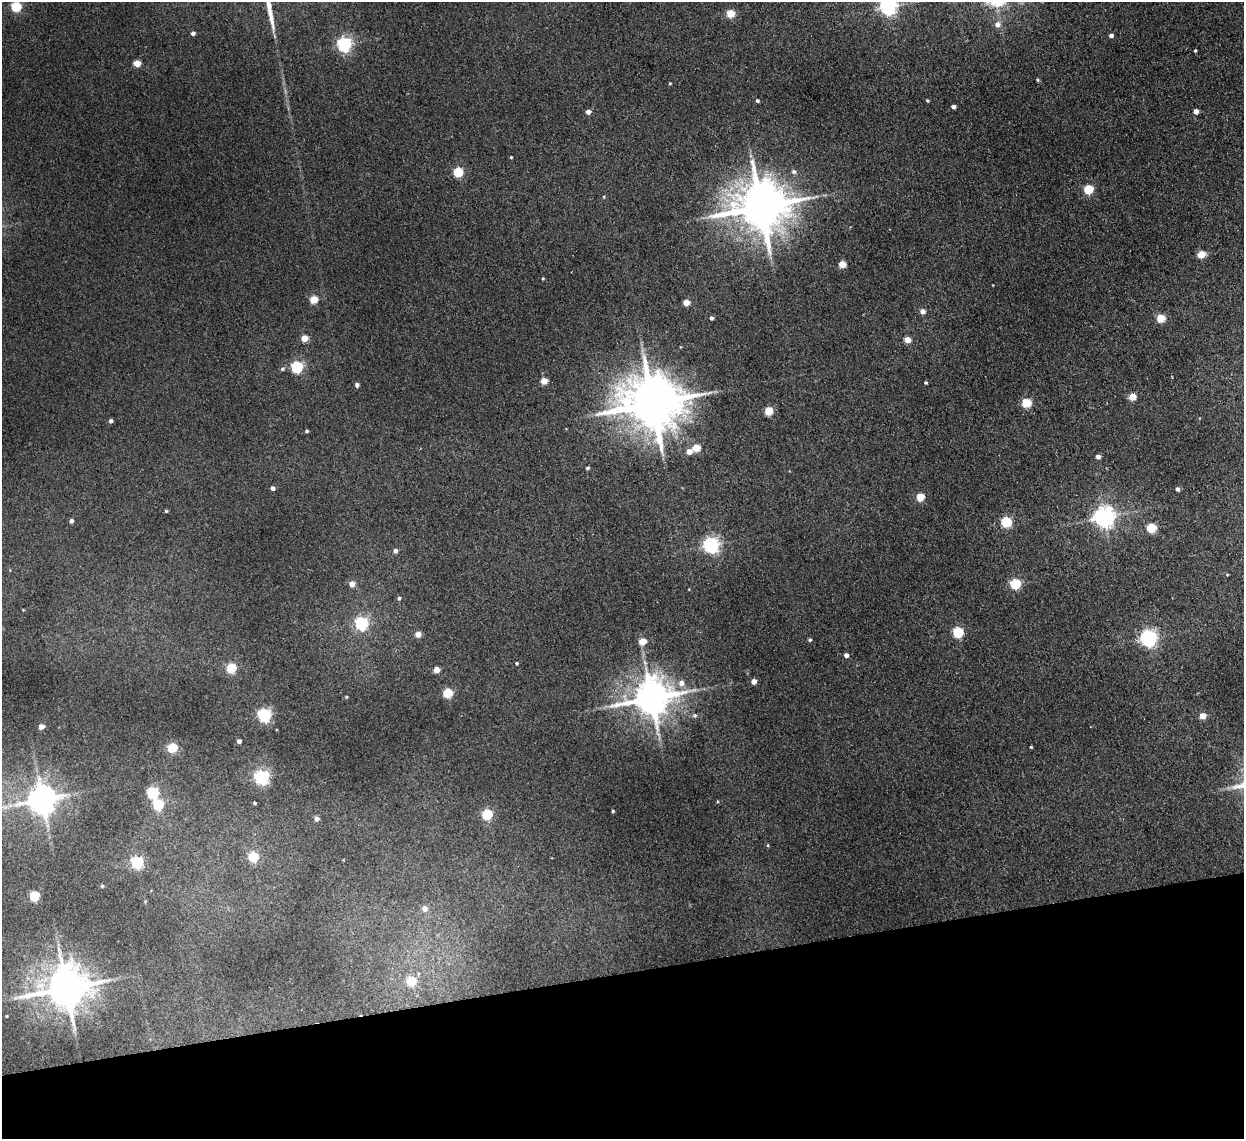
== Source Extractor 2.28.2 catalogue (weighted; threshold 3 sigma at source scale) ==
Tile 14 of 4 x 4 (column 2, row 4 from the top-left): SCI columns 1295-2536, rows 154-1290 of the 5072 x 4970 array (HDU 1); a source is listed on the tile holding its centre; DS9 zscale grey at full resolution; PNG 1246 x 1141 px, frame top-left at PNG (2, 2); no overlay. Shown black and unused: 15% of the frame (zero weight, under 2 of 3 exposures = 3% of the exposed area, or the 3 px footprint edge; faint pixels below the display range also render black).
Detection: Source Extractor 2.28.2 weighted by HDU 2 'WHT'; one run over the whole footprint, this tile lists its part. Background 0.0701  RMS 0.01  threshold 0.0462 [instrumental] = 3 sigma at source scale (4.5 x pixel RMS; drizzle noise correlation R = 1.50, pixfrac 1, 0.05/0.05 arcsec/px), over >= 5 px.
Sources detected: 99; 1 long thin detection or spike segment (spike, bleed or trail) — not listed; the other 98 listed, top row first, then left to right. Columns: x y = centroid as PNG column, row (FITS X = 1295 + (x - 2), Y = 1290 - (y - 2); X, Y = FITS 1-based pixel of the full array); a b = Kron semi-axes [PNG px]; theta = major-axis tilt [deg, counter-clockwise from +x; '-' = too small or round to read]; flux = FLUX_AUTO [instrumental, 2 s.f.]
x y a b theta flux
16 6 5 5 - 75
888 6 6 6 - 430
730 13 5 5 - 37
997 24 6 6 - 6.3
193 33 4 4 - 3.4
1111 35 4 4 - 3.6
344 44 6 6 - 260
1195 50 3 2 - 1.2
137 63 5 4 - 20
1037 80 5 3 - 1.3
670 83 4 3 - 0.95
757 101 3 3 - 2.1
927 101 4 3 - 1.2
953 107 4 4 - 4.2
1196 111 4 4 - 7
588 112 5 4 - 6.2
511 157 3 3 - 1
794 171 6 5 - 2.7
458 172 5 5 - 68
1088 189 5 5 - 54
761 207 15 13 9 5600
1201 254 5 5 - 29
842 264 5 4 - 23
543 278 3 3 - 1
314 299 5 5 - 33
686 303 5 4 - 18
922 311 5 4 - 6.8
711 318 4 3 - 3
1161 318 5 5 - 36
304 338 5 4 - 20
907 340 5 4 - 17
297 367 5 5 - 130
282 369 6 5 - 2
544 381 5 4 - 20
926 383 3 3 - 1.4
357 385 5 4 - 3
1132 397 5 5 - 23
652 403 17 14 0 6600
1026 403 5 5 - 56
768 411 5 5 - 40
111 421 4 4 - 3.1
306 431 3 3 - 1.8
696 448 5 5 - 33
689 451 5 4 - 10
1098 457 4 4 - 4.6
587 468 4 3 - 1.9
273 488 4 4 - 3.9
1178 489 4 3 - 3.2
920 497 5 5 - 36
166 511 4 4 - 1.3
1103 517 7 7 - 670
71 521 4 4 - 3.2
1006 522 5 5 - 85
1151 528 5 5 - 55
711 545 6 6 - 350
395 551 4 4 - 4.2
352 584 5 5 - 9.8
1015 584 6 6 - 58
399 598 5 4 - 1.9
361 623 6 6 - 170
958 632 5 5 - 92
418 634 5 4 - 10
1149 638 7 7 - 300
810 640 4 4 - 1.8
643 641 5 5 - 19
846 655 4 4 - 5.3
516 663 4 3 - 1.3
231 668 5 5 - 63
436 670 5 4 - 13
754 681 4 4 - 8.6
681 683 7 7 - 6.4
448 693 5 5 - 58
346 697 4 3 - 1
651 698 11 10 - 3100
264 715 6 6 - 210
695 715 6 5 - 2.3
1203 716 4 4 - 16
41 727 5 4 - 6.6
239 741 4 4 - 4.2
1031 747 3 3 - 0.94
172 748 5 5 - 61
262 777 6 6 - 260
153 793 5 5 - 120
42 799 9 8 - 1700
254 803 3 3 - 1.6
158 805 6 5 - 72
613 811 4 3 - 1.2
487 814 5 5 - 81
316 819 5 5 - 4.9
768 845 4 3 - 1.3
253 857 6 5 - 63
137 862 6 5 - 140
102 886 4 3 - 1.4
35 896 5 5 - 72
424 908 6 6 - 7.6
411 981 5 5 - 47
66 988 12 11 - 3600
6 1016 3 3 - 0.91
Isophote crosses this tile's border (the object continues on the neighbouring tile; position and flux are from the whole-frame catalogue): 1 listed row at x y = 888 6